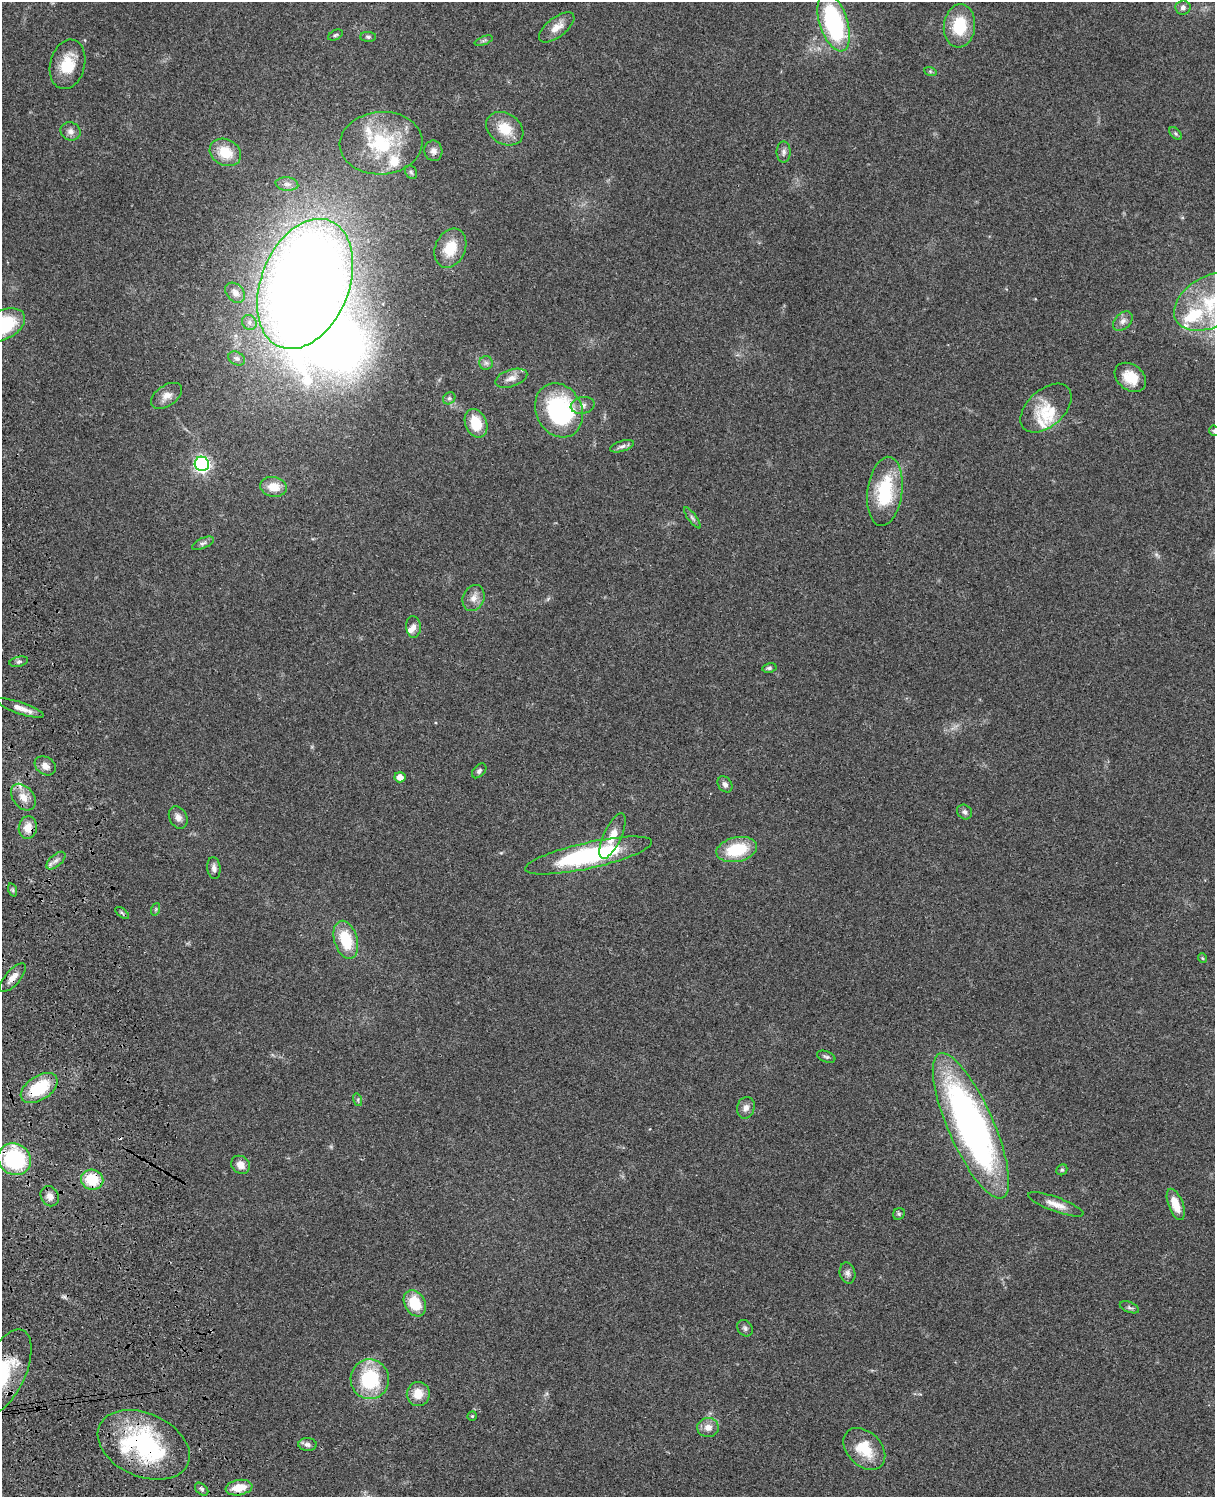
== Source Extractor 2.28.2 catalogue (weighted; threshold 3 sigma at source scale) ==
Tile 7 of 4 x 3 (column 3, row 2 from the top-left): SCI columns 2545-3757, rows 1773-3267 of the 5088 x 4927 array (HDU 1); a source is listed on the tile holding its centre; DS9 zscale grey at full resolution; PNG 1217 x 1499 px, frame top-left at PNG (2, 2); each listed source drawn as its Kron ellipse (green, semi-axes under 4 px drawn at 4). Shown black and unused: <1% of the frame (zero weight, under 3 of 4 exposures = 6% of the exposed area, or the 3 px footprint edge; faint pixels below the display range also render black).
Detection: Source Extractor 2.28.2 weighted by HDU 2 'WHT'; one run over the whole footprint, this tile lists its part. Background 0.0795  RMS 0.0058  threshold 0.0262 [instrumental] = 3 sigma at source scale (4.5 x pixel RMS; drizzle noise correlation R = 1.50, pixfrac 1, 0.05/0.05 arcsec/px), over >= 5 px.
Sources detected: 103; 1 inside a brighter object's white glare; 1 cosmic-ray / hot-pixel residue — neither listed nor drawn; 8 inside a brighter listed object's ellipse — not listed separately; the other 93 listed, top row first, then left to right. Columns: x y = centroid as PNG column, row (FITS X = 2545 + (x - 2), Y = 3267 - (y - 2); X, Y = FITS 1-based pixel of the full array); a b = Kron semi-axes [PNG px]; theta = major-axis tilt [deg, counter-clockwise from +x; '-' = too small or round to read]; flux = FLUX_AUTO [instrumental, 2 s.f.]
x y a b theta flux
1183 7 7 7 - 2
834 22 30 14 -72 78
959 26 22 15 83 22
557 27 21 9 38 6.6
335 35 8 5 27 1.1
368 37 8 5 -2 1.2
484 41 9 3 21 0.92
68 64 25 17 76 16
930 71 6 4 -19 0.91
505 129 20 15 -34 14
70 131 10 9 - 2.8
1176 133 7 4 -46 1.1
381 143 41 31 4 44
433 151 10 9 - 2.9
225 152 16 13 -27 14
784 152 10 7 90 2
411 172 7 5 -61 1.1
287 184 11 6 -6 2.8
450 248 20 15 65 15
305 284 68 44 68 950
235 293 11 8 -47 2.9
1213 301 41 25 27 41
1123 321 11 7 45 2.8
249 322 8 7 - 2
3 325 24 14 27 47
237 359 9 6 -31 1.6
486 363 7 7 - 1.6
1130 377 17 12 -38 11
511 378 17 8 18 4.2
166 396 17 10 35 4.6
449 398 7 5 42 1.4
583 405 12 8 11 3
1046 408 30 18 42 14
559 410 28 23 -63 71
476 423 15 10 -67 15
1214 431 5 5 - 0.85
622 446 12 5 18 2
202 464 7 7 - 170
273 487 13 10 -8 8.2
885 491 35 17 82 35
692 518 12 4 -53 1.5
203 543 11 5 24 1.8
474 598 13 10 65 4.7
413 627 11 7 -85 2.7
19 662 9 5 11 1.4
769 668 7 4 9 1.1
20 708 25 6 -18 4.8
45 766 11 8 -33 3.6
479 771 8 5 46 1.4
400 777 5 5 - 4.9
725 784 9 6 -54 2.2
23 797 15 10 -50 6.7
964 812 8 7 - 1.9
178 818 12 8 -61 3.5
28 828 11 9 82 7.3
613 836 24 9 65 7.8
737 849 20 12 12 25
588 855 65 13 12 78
56 861 11 6 41 2.5
214 868 11 6 -84 2.6
13 890 7 4 -72 0.85
156 909 6 4 72 0.84
122 913 8 4 -38 1
346 940 19 11 -73 21
1202 958 5 3 - 0.51
13 978 18 7 48 5
826 1057 9 5 -21 1.3
39 1088 20 12 33 27
358 1100 6 4 -73 0.8
746 1108 11 8 75 3.1
971 1126 79 23 -66 240
14 1159 17 15 -38 54
241 1165 10 8 -39 4.5
1062 1170 6 5 - 0.9
92 1180 11 10 - 19
50 1196 10 8 -60 3.8
1056 1204 29 7 -20 6.2
1176 1204 16 7 -69 9.2
899 1214 6 5 - 0.97
847 1273 10 7 -76 2.4
415 1303 14 10 -61 18
1129 1307 10 5 -21 1.4
745 1328 9 7 -53 1.6
4 1372 46 21 66 30
370 1379 20 19 - 39
418 1394 12 11 - 8.7
472 1416 5 4 - 0.7
708 1427 11 9 2 4.8
144 1445 48 31 -24 83
307 1445 9 6 -3 2.1
864 1449 24 17 -45 17
239 1488 13 7 10 10
202 1489 8 5 -42 1.3
Overlapping masked pixels (flux is a lower limit): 7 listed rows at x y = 28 828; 13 978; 39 1088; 14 1159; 92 1180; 4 1372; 144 1445
Isophote crosses this tile's border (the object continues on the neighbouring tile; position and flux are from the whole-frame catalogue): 4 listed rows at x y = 1213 301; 3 325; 1214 431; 4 1372